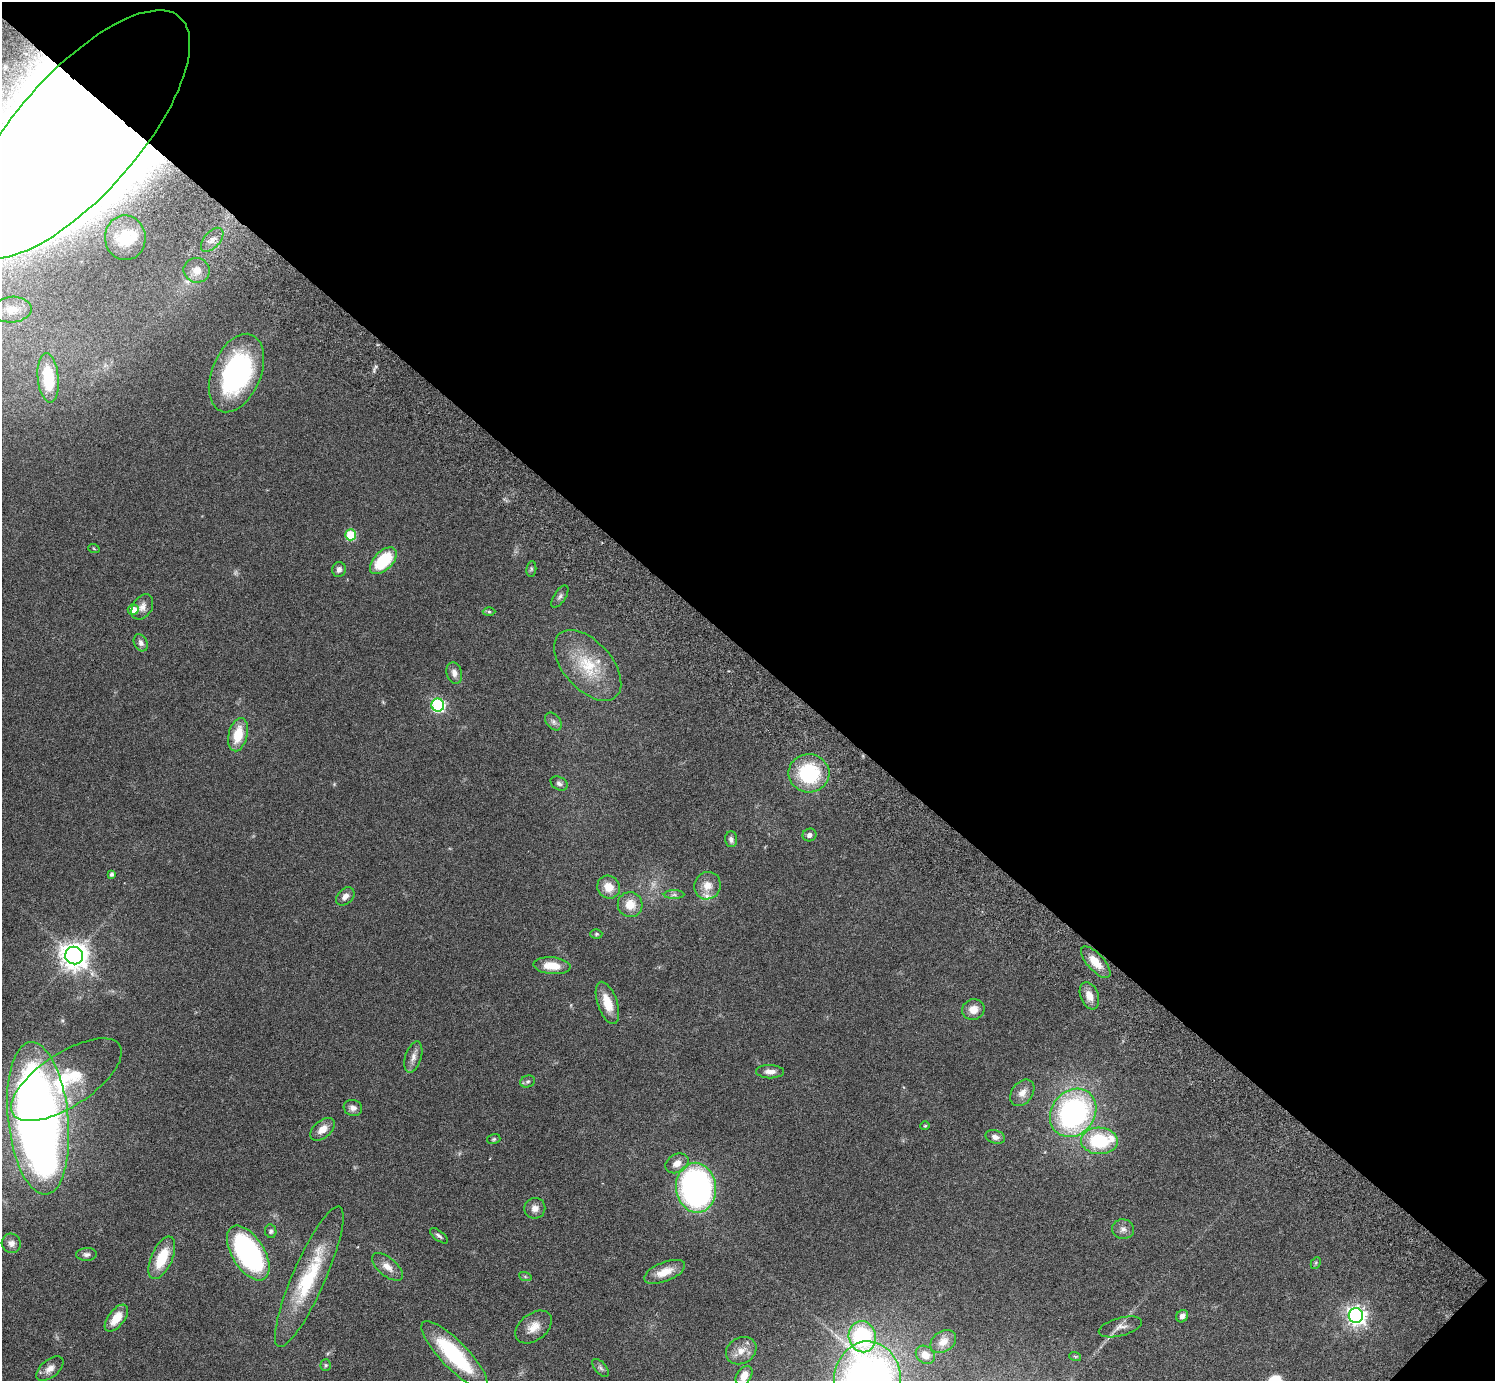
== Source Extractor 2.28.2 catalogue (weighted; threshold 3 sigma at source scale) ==
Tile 8 of 4 x 4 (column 4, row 2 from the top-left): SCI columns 4524-6016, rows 3105-4483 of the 6059 x 6069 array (HDU 1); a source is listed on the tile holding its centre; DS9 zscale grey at full resolution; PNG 1497 x 1383 px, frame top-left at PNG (2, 2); each listed source drawn as its Kron ellipse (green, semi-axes under 4 px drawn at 4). Shown black and unused: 48% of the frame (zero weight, under 3 of 6 exposures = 3% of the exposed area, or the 3 px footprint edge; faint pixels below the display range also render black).
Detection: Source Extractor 2.28.2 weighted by HDU 2 'WHT'; one run over the whole footprint, this tile lists its part. Background 0.0834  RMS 0.0047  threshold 0.0191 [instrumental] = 3 sigma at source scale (4.09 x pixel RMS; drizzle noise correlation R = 1.36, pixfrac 0.8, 0.05/0.05 arcsec/px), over >= 5 px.
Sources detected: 90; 2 too faint to see at this stretch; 2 inside a brighter object's white glare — neither listed nor drawn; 3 inside a brighter listed object's ellipse — not listed separately; the other 83 listed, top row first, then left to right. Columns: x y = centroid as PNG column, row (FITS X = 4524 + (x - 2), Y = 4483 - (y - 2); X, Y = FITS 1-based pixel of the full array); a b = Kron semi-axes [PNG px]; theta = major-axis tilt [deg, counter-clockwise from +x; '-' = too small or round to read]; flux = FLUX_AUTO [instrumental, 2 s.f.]
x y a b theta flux
77 134 156 61 49 5100
125 238 22 20 -85 13
212 240 14 8 49 3.4
197 270 13 12 - 4
12 310 20 13 4 6
236 373 41 24 67 75
48 378 25 10 -84 18
351 535 5 5 - 23
94 549 6 3 -21 0.42
383 561 16 9 45 20
339 569 7 6 - 1.8
531 569 8 5 83 0.77
560 596 13 6 57 1.4
142 607 14 9 57 2.7
133 610 5 5 - 5.3
489 612 6 4 -1 0.63
141 643 9 6 -62 1.8
588 665 42 24 -48 21
454 673 11 7 -74 2.4
438 705 6 6 - 63
553 722 10 7 -51 1.5
238 735 17 9 76 10
809 773 20 19 - 32
559 783 9 6 -30 1.3
809 835 7 6 - 1.6
731 839 8 6 -86 1.6
112 874 4 4 - 1.2
707 886 14 13 - 5
609 887 12 10 -49 5.9
674 895 10 4 0 1.1
345 896 11 7 44 2.1
630 905 12 12 - 6.6
596 934 6 5 - 0.68
74 955 9 8 - 490
1096 962 20 8 -48 6.5
552 966 18 8 -6 7.6
1089 996 14 9 -68 4.1
607 1003 22 10 -71 7.9
973 1009 11 10 - 4.1
413 1057 16 8 73 2.7
770 1072 14 6 -1 2.7
66 1080 63 27 33 27
528 1081 7 5 18 0.92
1022 1093 15 10 53 3.6
353 1108 9 8 - 2.2
1073 1113 26 21 51 95
38 1118 77 30 -84 410
925 1126 4 4 - 0.48
323 1129 14 8 39 4.3
995 1137 10 6 -16 2.3
494 1139 7 5 17 0.63
1099 1141 18 13 -3 25
677 1163 12 9 29 3.7
696 1188 25 20 -83 130
535 1208 10 10 - 2.8
1123 1229 11 10 - 2.1
271 1231 7 5 -79 0.97
439 1236 11 5 -38 1.1
11 1243 10 9 - 2.4
248 1253 31 16 -58 76
86 1254 10 6 1 1.5
162 1258 23 10 66 14
1316 1263 6 4 62 0.56
387 1267 18 9 -41 3.9
665 1272 22 9 22 6.6
525 1276 6 4 -20 0.65
309 1277 76 16 66 31
1182 1316 6 5 - 2
1356 1316 7 7 - 210
116 1318 16 8 52 7.4
534 1327 20 13 37 5.5
1120 1327 22 9 15 3.2
862 1337 15 13 -77 38
943 1342 14 10 35 3.6
741 1351 16 13 30 4.8
454 1355 45 13 -46 37
925 1355 10 8 -42 3.2
1075 1356 6 4 -19 0.43
326 1365 5 5 - 0.66
600 1368 11 5 -49 1.2
50 1369 16 8 40 3.1
744 1376 11 7 57 4.5
867 1380 38 33 86 190
Overlapping masked pixels (flux is a lower limit): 1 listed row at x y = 77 134
Isophote crosses this tile's border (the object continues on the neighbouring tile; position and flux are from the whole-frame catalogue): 2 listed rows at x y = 77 134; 867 1380